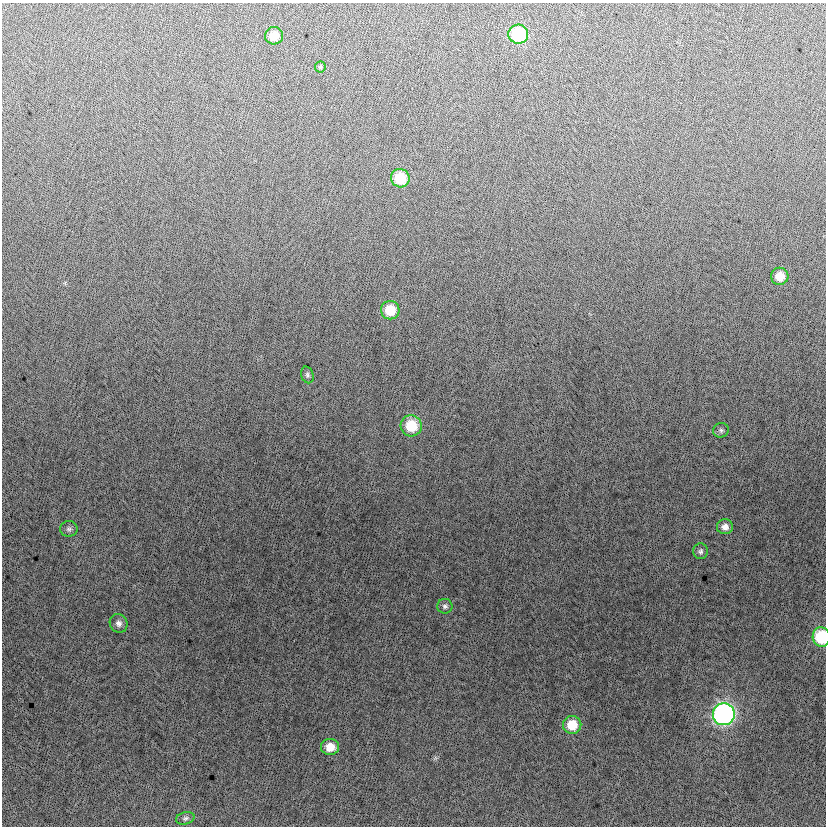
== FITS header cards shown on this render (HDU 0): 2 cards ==
NAXIS1  =                  824
NAXIS2  =                  824

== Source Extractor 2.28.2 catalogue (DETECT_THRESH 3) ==
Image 824 x 824 px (HDU 0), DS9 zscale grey, 1 PNG px = 1 image px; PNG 828 x 828 px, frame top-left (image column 1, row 824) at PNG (2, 3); each listed source drawn as its Kron ellipse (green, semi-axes under 4 px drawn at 4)
Background -9.2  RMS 12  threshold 37.4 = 3 sigma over >= 5 px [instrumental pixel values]
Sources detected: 19; all 19 listed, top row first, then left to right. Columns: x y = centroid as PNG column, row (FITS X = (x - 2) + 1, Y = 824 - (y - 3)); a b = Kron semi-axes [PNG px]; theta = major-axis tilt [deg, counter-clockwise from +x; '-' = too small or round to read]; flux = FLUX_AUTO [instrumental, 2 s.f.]
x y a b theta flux
518 34 10 9 - 62000
274 36 9 8 - 13000
320 67 5 5 - 1400
400 178 9 9 - 27000
780 276 8 8 - 13000
390 310 9 9 - 20000
307 375 8 6 -73 2100
411 426 11 10 - 27000
721 430 8 7 - 2300
725 527 8 7 - 5000
69 529 9 8 - 2800
700 551 8 7 - 2400
445 606 7 7 - 2300
119 623 10 8 -56 4300
821 637 10 8 -83 45000
724 714 11 11 - 280000
572 725 9 9 - 19000
330 747 9 8 - 12000
185 818 9 6 15 2400
At the frame edge (FLAGS 8, measured only in part): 1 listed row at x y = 821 637